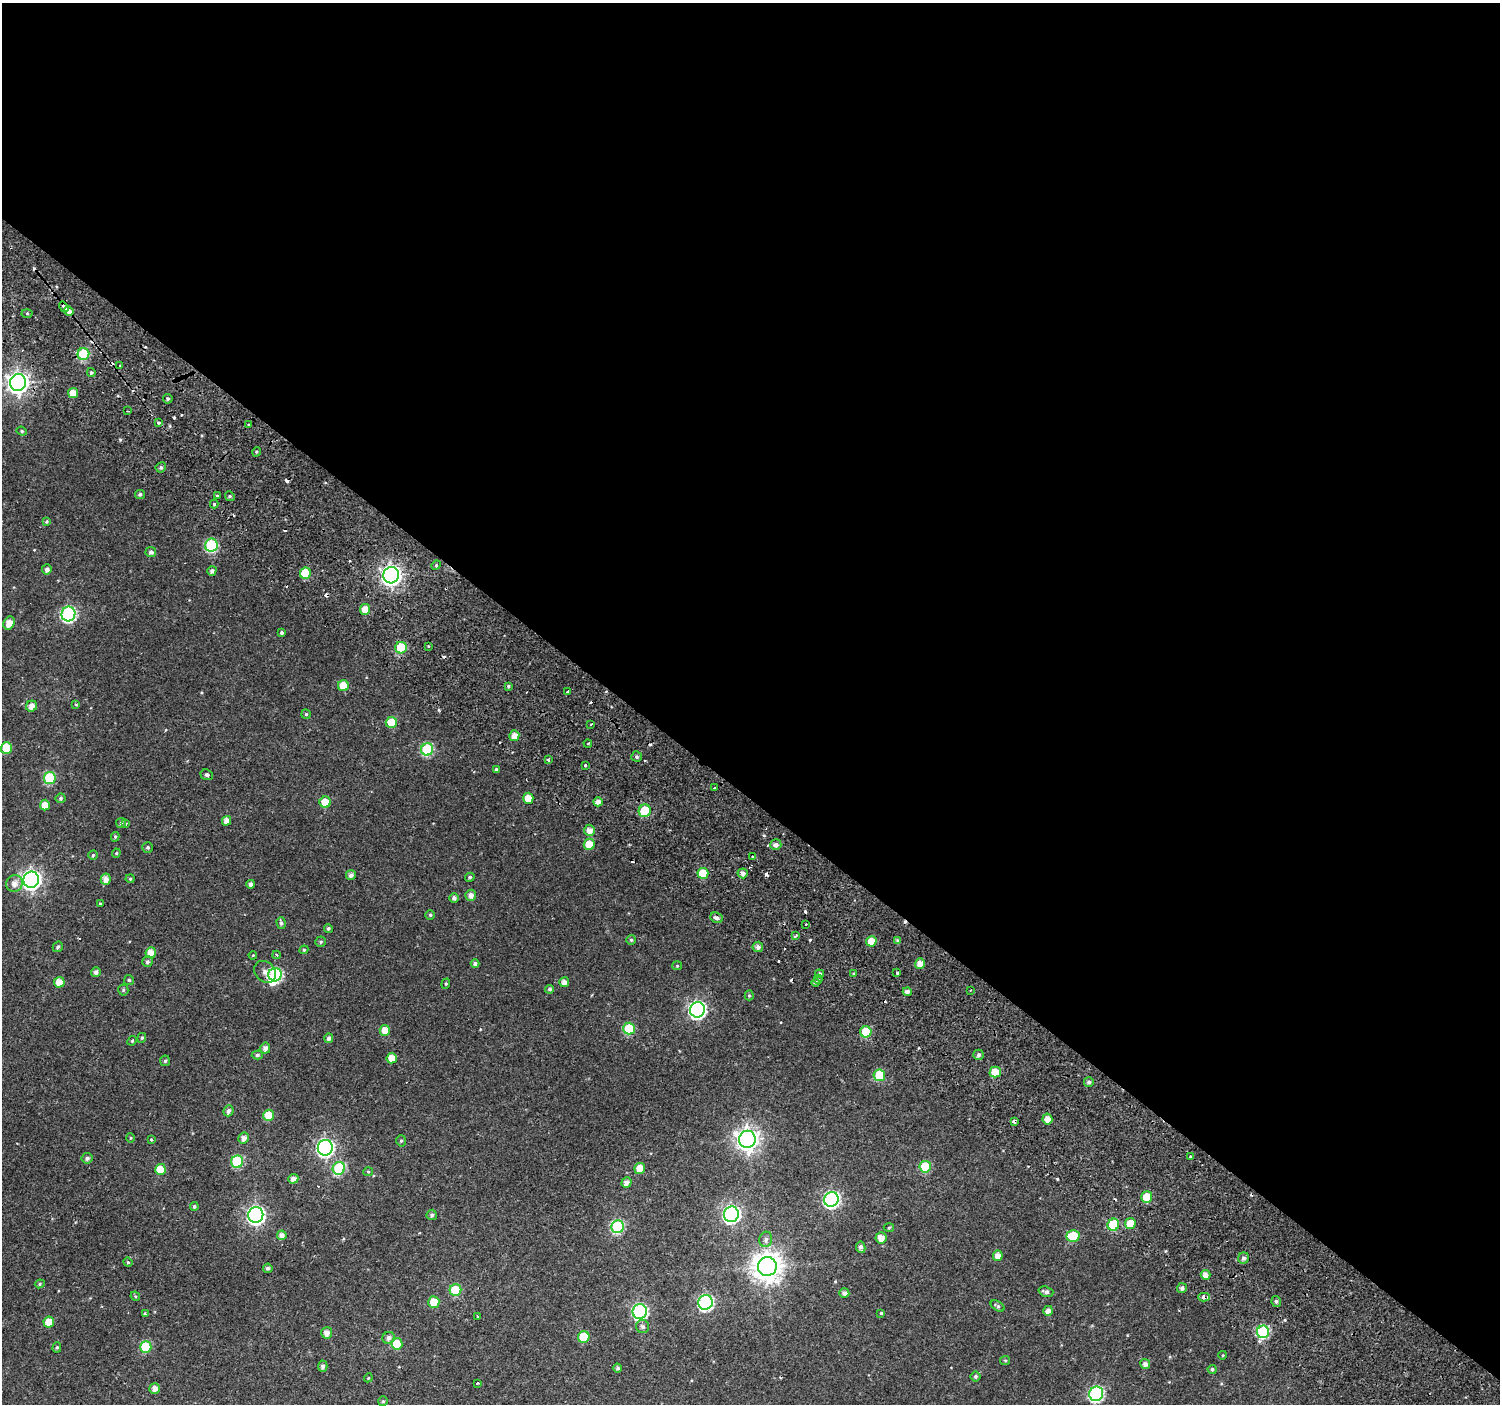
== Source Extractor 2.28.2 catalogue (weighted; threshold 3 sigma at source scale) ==
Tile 3 of 4 x 4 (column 3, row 1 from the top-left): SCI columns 3089-4586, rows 4543-5944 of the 6168 x 6217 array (HDU 1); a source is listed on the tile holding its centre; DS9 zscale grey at full resolution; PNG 1502 x 1406 px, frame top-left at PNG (2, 3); each listed source drawn as its Kron ellipse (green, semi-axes under 4 px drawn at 4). Shown black and unused: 57% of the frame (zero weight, under 2 of 3 exposures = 6% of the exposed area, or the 3 px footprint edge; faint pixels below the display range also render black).
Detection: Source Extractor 2.28.2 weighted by HDU 2 'WHT'; one run over the whole footprint, this tile lists its part. Background 0.046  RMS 0.0039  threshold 0.0173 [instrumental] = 3 sigma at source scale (4.5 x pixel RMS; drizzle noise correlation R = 1.50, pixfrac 1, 0.0396/0.0396 arcsec/px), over >= 5 px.
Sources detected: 236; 1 inside a brighter object's white glare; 24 cosmic-ray / hot-pixel residue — neither listed nor drawn; the other 211 listed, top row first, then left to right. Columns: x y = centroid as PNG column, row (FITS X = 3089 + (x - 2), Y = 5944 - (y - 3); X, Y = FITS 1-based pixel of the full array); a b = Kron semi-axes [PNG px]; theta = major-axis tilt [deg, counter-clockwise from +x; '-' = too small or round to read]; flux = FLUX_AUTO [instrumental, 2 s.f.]
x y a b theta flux
64 307 6 3 -56 2.1
69 311 5 4 - 4.3
27 313 5 3 - 0.45
83 354 6 6 - 20
120 366 3 3 - 0.36
91 373 4 4 - 0.72
18 383 8 8 - 250
73 393 5 5 - 5.2
168 399 5 4 - 0.86
128 411 4 2 - 0.35
158 423 4 3 - 1.5
249 425 3 3 - 0.4
22 431 5 4 - 0.51
256 452 5 3 - 0.48
161 467 5 5 - 0.84
140 494 5 4 - 0.86
217 496 3 3 - 0.82
230 496 5 4 - 0.6
214 504 4 4 - 0.47
47 522 4 4 - 0.58
211 545 6 6 - 33
151 552 5 5 - 1.1
436 565 5 4 - 0.58
47 569 5 5 - 1.5
212 571 5 4 - 1.1
305 573 6 5 - 12
391 575 8 7 - 220
365 609 5 5 - 4.3
68 614 7 7 - 63
9 623 7 5 63 3.6
281 633 4 4 - 0.71
429 647 3 2 - 0.44
401 648 6 6 - 16
343 686 5 5 - 7.1
508 686 4 4 - 0.56
567 691 3 3 - 2.4
76 705 3 3 - 0.67
32 706 6 5 - 2.5
306 714 5 5 - 0.57
391 722 6 5 - 8
591 724 3 2 - 0.3
514 736 5 5 - 3.4
588 743 4 2 - 0.38
6 748 6 5 - 11
427 749 6 6 - 30
636 757 5 5 - 0.74
548 760 4 3 - 0.55
585 765 3 3 - 2.2
496 769 4 3 - 0.5
207 775 6 5 - 0.85
50 778 6 6 - 24
714 788 3 3 - 1.3
61 798 5 5 - 0.76
528 798 5 5 - 4.3
325 802 5 5 - 7.2
598 802 5 4 - 1.9
45 805 5 5 - 4.2
645 811 6 6 - 14
227 821 5 4 - 2.7
121 823 5 5 - 0.59
126 823 3 3 - 0.96
590 830 5 5 - 2.7
115 837 5 4 - 0.6
589 844 5 5 - 6.8
776 845 5 5 - 1.6
148 847 5 5 - 0.67
116 853 4 4 - 0.52
93 855 5 4 - 0.54
752 856 3 2 - 0.33
703 873 5 5 - 11
743 873 5 5 - 1.8
351 875 5 5 - 1.6
470 877 5 4 - 0.66
106 879 5 5 - 3.1
130 879 4 4 - 0.46
31 880 8 7 - 180
14 884 8 8 - 2.8
251 884 4 4 - 1.3
471 895 5 5 - 1.9
454 898 5 4 - 1.2
100 904 3 3 - 1.4
430 915 5 5 - 0.53
716 918 6 5 - 1.5
281 923 6 4 -72 0.98
806 924 2 2 - 0.52
328 928 4 4 - 0.76
796 936 4 3 - 1.1
631 940 5 5 - 0.66
871 941 5 5 - 5
898 941 4 4 - 0.97
321 942 5 5 - 0.69
58 947 5 4 - 0.86
758 947 5 5 - 1.7
304 950 4 4 - 0.5
151 953 5 5 - 4.3
253 955 4 3 - 0.34
277 955 4 3 - 0.52
147 962 5 5 - 0.9
475 964 4 4 - 1.1
920 964 5 5 - 3.2
677 966 5 4 - 0.45
96 972 5 5 - 1.4
265 972 12 10 -43 2.6
897 973 3 3 - 2.2
820 974 4 4 - 0.98
854 974 4 3 - 0.44
275 975 7 6 - 51
818 979 4 3 - 0.6
129 980 5 5 - 0.55
59 982 5 5 - 4.2
564 982 5 5 - 2.5
816 982 4 3 - 0.62
446 984 5 4 - 0.46
550 989 4 4 - 0.8
123 990 5 5 - 0.52
971 990 3 2 - 0.3
907 992 4 4 - 1.6
749 995 5 4 - 0.53
697 1010 8 7 - 120
629 1029 6 5 - 16
385 1030 5 5 - 4
866 1032 6 5 - 12
142 1038 5 4 - 0.54
329 1038 5 4 - 1.1
132 1041 5 4 - 0.52
265 1048 5 5 - 1.8
257 1055 5 4 - 0.79
979 1055 5 5 - 1
392 1058 5 5 - 4.7
165 1061 5 4 - 0.69
995 1072 5 5 - 8.1
879 1075 6 5 - 15
1089 1082 5 4 - 1
228 1111 5 5 - 1.5
269 1115 6 5 - 8.2
1047 1119 5 5 - 3
1014 1121 4 3 - 3.6
131 1138 5 3 - 0.39
244 1138 5 5 - 2
747 1139 8 8 - 260
151 1140 3 3 - 1.2
401 1141 5 5 - 0.6
325 1148 8 7 - 110
1190 1157 3 3 - 1.1
87 1158 5 5 - 1
237 1162 6 6 - 26
925 1167 6 5 - 15
339 1168 6 6 - 28
160 1169 5 5 - 7
640 1169 5 5 - 5.5
368 1172 5 4 - 0.46
293 1179 5 4 - 2
626 1183 5 5 - 2.1
1147 1197 5 5 - 9.2
831 1199 7 7 - 83
194 1207 4 4 - 0.8
731 1214 8 7 - 110
256 1215 8 7 - 130
432 1215 5 5 - 0.92
1130 1223 5 5 - 6
1113 1225 6 5 - 19
618 1227 6 6 - 42
889 1228 5 3 - 0.37
282 1235 5 4 - 2.2
1073 1236 6 5 - 15
881 1238 5 5 - 3.3
766 1239 8 6 75 1.2
861 1247 6 4 -79 1.5
998 1256 5 5 - 2.7
1244 1258 6 5 - 1.3
128 1262 5 4 - 0.46
767 1267 9 9 - 520
268 1268 5 4 - 0.92
1206 1275 5 4 - 2.6
40 1284 5 4 - 0.49
1182 1288 5 5 - 1.2
455 1290 6 5 - 17
1046 1292 7 5 -18 1.3
844 1293 5 4 - 1.6
135 1296 5 4 - 0.43
1204 1297 6 4 -2 1.8
1276 1301 5 4 - 0.77
434 1302 6 5 - 6
706 1302 7 7 - 70
998 1306 7 4 -32 0.86
1048 1311 5 4 - 2
640 1312 7 7 - 70
881 1313 3 3 - 0.43
145 1314 3 3 - 0.66
477 1317 3 3 - 1.2
49 1322 5 5 - 5.7
643 1327 6 6 - 1.2
1263 1332 6 6 - 37
327 1333 5 5 - 2.3
584 1337 6 5 - 14
389 1338 6 6 - 1.5
397 1344 5 5 - 10
57 1347 5 4 - 0.56
146 1347 6 5 - 18
1223 1355 4 3 - 0.29
1005 1361 5 4 - 0.49
1145 1364 5 5 - 1.6
323 1366 5 5 - 1.1
618 1368 4 4 - 0.76
1212 1369 4 4 - 0.67
975 1376 5 5 - 0.73
368 1378 4 3 - 0.33
477 1383 3 3 - 1.1
154 1389 5 5 - 2.4
1096 1394 7 7 - 65
383 1401 5 5 - 0.56
Overlapping masked pixels (flux is a lower limit): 7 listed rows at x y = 64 307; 69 311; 83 354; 391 575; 1014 1121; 1113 1225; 1204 1297